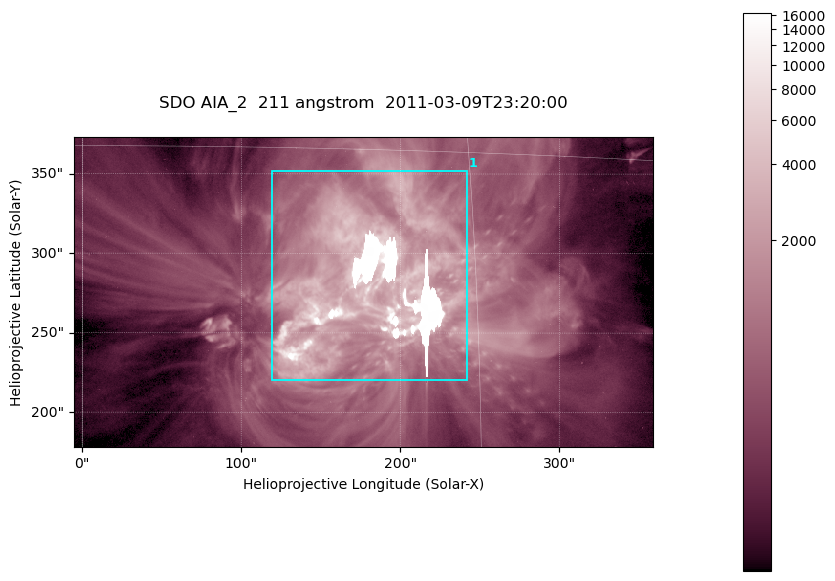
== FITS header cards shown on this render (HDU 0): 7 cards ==
TELESCOP= 'SDO     '           /
INSTRUME= 'AIA_2   '           /
WAVELNTH=                  211 /
WAVEUNIT= 'angstrom'           /
DATE-OBS= '2011-03-09T23:20:00.62' /
CTYPE1  = 'HPLN-TAN'           /
CTYPE2  = 'HPLT-TAN'           /

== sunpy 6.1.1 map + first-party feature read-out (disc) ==
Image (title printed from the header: SDO AIA_2  211 angstrom  2011-03-09T23:20:00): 606 x 324 px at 0.601 arcsec/px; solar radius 967 arcsec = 1609 px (partial field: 2.4% of the solar disc is inside the frame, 100% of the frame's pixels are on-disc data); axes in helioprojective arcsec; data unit not stated in the header (colour bar unlabelled)
Pointing: header CRPIX1/2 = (2040.79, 2040.71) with CRVAL1/2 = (0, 0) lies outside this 606 x 324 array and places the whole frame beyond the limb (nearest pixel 1.39 R_sun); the SolarSoft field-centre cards XCEN/YCEN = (176.6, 275.7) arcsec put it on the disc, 1860 arcsec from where CRPIX/CRVAL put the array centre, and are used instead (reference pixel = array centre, CRVAL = XCEN/YCEN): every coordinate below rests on XCEN/YCEN
Orientation: roll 0.0564 deg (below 1 deg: not rotated)
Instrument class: DISC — disc imager (sunpy class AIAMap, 211 A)
Bright regions (active regions / flare kernels): reference = the on-disc median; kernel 5 px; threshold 5 sigma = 1972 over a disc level ~485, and >= 1.15x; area >= 196 px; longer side >= 4 px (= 2.4 arcsec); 1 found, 1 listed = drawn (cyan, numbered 1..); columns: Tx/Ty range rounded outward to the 2 arcsec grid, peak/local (2 s.f.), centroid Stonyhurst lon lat
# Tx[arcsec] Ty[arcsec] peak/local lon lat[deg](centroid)
1 118..242 220..352 34 +11 +10